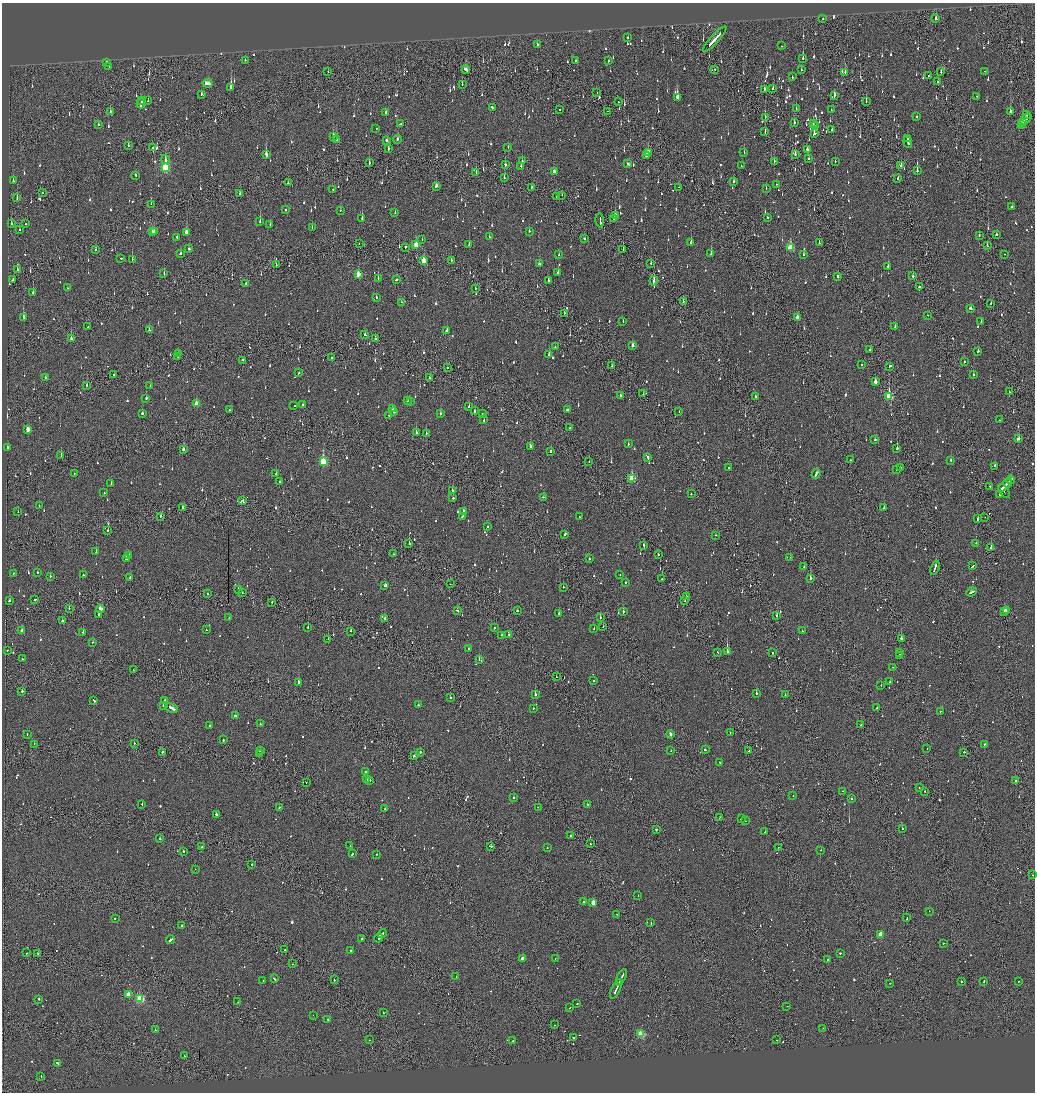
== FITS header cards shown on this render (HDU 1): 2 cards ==
NAXIS1  =                 2065
NAXIS2  =                 2180

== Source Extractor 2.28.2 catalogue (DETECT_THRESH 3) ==
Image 2065 x 2180 px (HDU 1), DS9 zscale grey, zoomed out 1/2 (1 PNG px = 2 x 2 image px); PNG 1037 x 1094 px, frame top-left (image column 1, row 2179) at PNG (2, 3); each listed source drawn as its Kron ellipse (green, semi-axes under 4 px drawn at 4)
Background -0.148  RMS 0.093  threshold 0.278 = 3 sigma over >= 5 px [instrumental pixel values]
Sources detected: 1548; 106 cannot appear on this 1/2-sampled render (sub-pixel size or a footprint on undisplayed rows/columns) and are neither listed nor drawn; of the other 1442, the 500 brightest by FLUX_AUTO listed and drawn (942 fainter detections omitted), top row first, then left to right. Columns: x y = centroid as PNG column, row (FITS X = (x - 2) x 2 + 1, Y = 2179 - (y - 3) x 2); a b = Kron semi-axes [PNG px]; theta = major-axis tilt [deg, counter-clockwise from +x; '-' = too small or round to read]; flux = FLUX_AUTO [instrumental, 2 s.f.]
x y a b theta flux
823 18 2 2 - 72
936 19 3 2 - 150
628 37 2 2 - 68
715 39 16 2 47 650
537 45 2 2 - 49
781 46 2 1 - 65
803 58 3 2 - 130
245 60 2 2 - 280
576 60 2 2 - 60
608 61 2 2 - 50
106 63 2 2 - 200
109 67 2 2 - 49
715 69 2 2 - 140
466 70 4 2 - 180
801 70 3 2 - 58
328 71 2 2 - 50
985 71 2 1 - 75
845 72 3 1 - 100
941 72 2 2 - 53
929 76 3 2 - 92
792 77 2 2 - 55
937 82 2 1 - 71
208 84 5 3 - 190
462 84 3 2 - 49
231 87 4 2 - 490
773 88 2 2 - 62
764 89 3 2 - 100
597 93 2 2 - 60
201 94 3 2 - 57
834 95 3 2 - 210
977 96 2 2 - 69
677 97 4 2 - 580
142 101 2 2 - 72
148 101 2 2 - 58
618 102 2 1 - 62
866 102 3 1 - 110
141 104 5 2 - 320
492 107 3 2 - 82
560 109 2 1 - 260
796 109 2 2 - 57
831 110 2 2 - 70
110 111 2 2 - 82
608 111 2 1 - 88
1010 112 4 2 - 230
386 113 3 2 - 120
1026 115 2 2 - 75
916 116 2 2 - 200
765 117 3 1 - 83
1026 119 7 2 44 220
794 122 2 2 - 57
1023 123 2 1 - 56
98 124 2 2 - 71
401 124 4 2 - 120
813 124 3 2 - 86
816 125 2 2 - 63
1021 125 2 1 - 80
376 128 2 2 - 66
832 130 2 2 - 52
765 131 3 1 - 99
814 133 3 2 - 100
333 136 3 2 - 160
907 138 2 2 - 79
336 139 3 2 - 210
397 139 4 2 - 140
386 140 3 2 - 80
908 142 5 2 - 210
128 146 2 2 - 68
508 147 3 2 - 52
153 148 2 1 - 68
388 149 3 2 - 140
807 149 3 2 - 96
648 152 3 2 - 320
744 153 2 1 - 140
266 154 4 2 - 430
795 154 3 1 - 170
646 156 3 2 - 450
165 159 4 2 - 76
809 159 2 2 - 80
522 161 2 2 - 68
774 161 2 2 - 99
835 161 2 2 - 96
369 163 3 2 - 150
627 164 2 2 - 70
506 165 2 2 - 70
901 165 3 1 - 250
521 166 2 2 - 83
741 166 2 2 - 76
166 168 4 3 - 1600
917 171 4 2 - 460
476 172 2 1 - 110
555 172 4 2 - 120
136 175 2 2 - 180
504 178 2 2 - 110
898 179 3 2 - 77
13 181 3 2 - 88
733 182 2 2 - 170
288 183 2 2 - 59
776 184 2 1 - 160
436 186 3 2 - 150
531 187 3 2 - 53
678 187 2 1 - 170
766 188 2 1 - 49
333 189 2 2 - 59
43 193 2 1 - 50
240 194 3 2 - 71
562 195 2 1 - 94
556 196 3 2 - 61
17 197 3 2 - 100
151 204 2 1 - 81
1012 207 2 2 - 120
285 210 2 2 - 110
340 210 2 2 - 50
395 213 2 2 - 59
615 216 3 2 - 260
767 218 2 2 - 52
362 219 3 2 - 180
614 219 2 2 - 110
600 221 7 1 -83 270
260 222 3 2 - 160
11 224 2 2 - 250
26 224 2 2 - 63
270 224 2 2 - 85
312 228 2 2 - 57
20 230 2 2 - 59
529 231 2 2 - 53
152 232 3 2 - 140
154 232 3 3 - 120
186 233 4 2 - 420
996 234 2 2 - 98
979 235 2 2 - 63
177 237 2 2 - 64
489 237 2 2 - 54
584 238 2 2 - 150
422 239 2 2 - 49
691 242 3 2 - 140
819 243 2 2 - 95
359 244 2 1 - 57
416 245 4 2 - 370
469 245 2 2 - 130
987 246 3 2 - 78
405 247 3 2 - 95
790 248 4 3 - 750
189 249 2 2 - 54
96 250 3 2 - 100
623 250 2 1 - 66
180 253 3 2 - 110
711 254 3 2 - 260
1005 254 2 1 - 89
559 255 2 2 - 76
803 255 2 2 - 110
121 258 2 2 - 78
132 259 2 2 - 220
423 260 3 2 - 290
451 260 3 2 - 92
651 263 3 1 - 210
539 264 2 2 - 130
276 265 2 1 - 93
888 267 2 2 - 210
17 269 3 2 - 58
558 272 2 2 - 120
164 274 3 2 - 140
358 274 3 2 - 310
837 276 3 2 - 85
912 276 2 2 - 160
378 278 2 2 - 290
13 279 3 1 - 62
396 280 3 2 - 71
548 281 2 2 - 51
654 281 5 2 - 220
245 283 2 2 - 320
919 286 2 2 - 1900
67 288 2 2 - 58
475 288 2 2 - 60
33 292 2 2 - 93
376 297 2 2 - 70
401 302 2 2 - 64
683 302 3 1 - 74
991 303 2 1 - 57
971 308 3 2 - 230
564 313 2 2 - 140
927 315 2 1 - 130
23 317 3 2 - 240
797 317 3 2 - 150
623 322 2 2 - 49
981 322 2 2 - 52
88 327 2 2 - 89
895 327 3 2 - 100
149 330 2 2 - 120
447 330 2 2 - 160
365 335 2 2 - 67
71 338 3 2 - 380
376 339 3 2 - 110
632 345 3 2 - 87
555 347 2 2 - 66
870 350 2 2 - 54
978 351 2 2 - 100
178 353 2 1 - 140
549 354 2 2 - 130
178 357 2 2 - 71
332 357 2 2 - 190
243 360 2 2 - 73
964 362 2 2 - 90
862 364 2 2 - 69
612 366 3 2 - 65
890 366 3 2 - 69
447 367 2 1 - 69
299 373 3 2 - 61
114 374 2 2 - 67
973 375 2 2 - 94
45 377 2 2 - 67
429 377 2 2 - 49
875 381 3 2 - 140
87 385 2 2 - 90
150 386 2 2 - 51
1009 392 2 2 - 59
643 394 2 1 - 74
620 395 2 2 - 100
889 396 4 3 - 920
755 397 3 2 - 190
146 398 2 2 - 220
407 401 2 2 - 360
411 402 2 2 - 75
196 404 3 2 - 190
303 405 2 2 - 51
294 406 2 1 - 78
469 406 2 2 - 60
392 409 2 2 - 120
229 410 2 2 - 150
567 410 2 2 - 65
475 411 2 2 - 400
394 412 2 2 - 94
679 412 2 1 - 62
142 413 2 2 - 360
440 414 3 2 - 66
482 414 2 2 - 63
389 415 3 2 - 200
484 420 3 2 - 62
999 420 2 2 - 110
570 428 2 1 - 79
28 429 3 2 - 210
416 433 2 2 - 340
426 433 2 1 - 71
875 439 2 2 - 68
1018 439 3 2 - 120
628 444 2 2 - 68
530 446 2 2 - 170
7 447 2 2 - 87
184 449 3 2 - 140
897 449 2 2 - 520
551 451 2 2 - 210
61 455 2 2 - 58
648 458 3 2 - 120
851 460 2 1 - 130
951 460 2 2 - 49
323 461 4 3 - 1200
589 461 2 2 - 84
994 466 3 2 - 140
728 467 2 1 - 66
900 468 2 2 - 83
896 469 2 2 - 230
74 474 3 1 - 57
276 474 2 2 - 98
816 474 5 2 - 180
632 479 4 3 - 850
1010 480 4 2 - 170
280 481 2 2 - 130
1008 483 4 2 - 230
111 484 3 2 - 53
1005 485 8 1 40 340
990 486 2 2 - 50
452 491 2 2 - 150
1004 491 8 4 -56 85
104 493 2 2 - 65
691 494 2 2 - 95
1000 494 2 2 - 57
543 497 2 2 - 64
453 498 2 2 - 120
243 501 3 2 - 220
39 506 2 2 - 57
182 507 2 2 - 130
884 508 2 2 - 69
464 511 3 2 - 110
18 512 2 2 - 58
161 516 2 2 - 140
462 516 2 2 - 75
580 517 2 2 - 68
985 517 2 1 - 110
978 519 3 2 - 76
487 527 2 2 - 64
107 531 2 2 - 120
565 534 3 2 - 85
715 535 2 2 - 160
409 543 2 2 - 310
976 543 2 1 - 53
644 545 4 2 - 140
991 548 2 2 - 71
96 552 2 1 - 66
393 554 2 1 - 50
129 555 2 2 - 75
658 555 2 2 - 87
790 557 2 1 - 62
126 559 3 2 - 230
589 559 2 2 - 69
973 566 3 1 - 230
804 567 2 2 - 75
935 568 7 2 69 270
37 572 2 2 - 79
13 573 2 2 - 55
83 575 2 2 - 100
620 575 2 2 - 53
50 576 2 2 - 51
130 578 2 2 - 110
810 578 3 1 - 1500
661 579 2 1 - 140
625 583 2 2 - 92
450 584 2 1 - 74
385 585 2 2 - 1500
563 587 2 2 - 59
238 590 2 2 - 230
971 592 5 2 - 180
207 593 2 1 - 170
242 593 2 1 - 65
686 596 2 2 - 70
35 599 2 2 - 57
9 601 3 2 - 100
685 601 2 1 - 58
272 602 2 2 - 61
69 608 2 2 - 71
100 609 4 2 - 450
1006 610 3 2 - 110
457 611 2 2 - 97
517 611 2 2 - 56
1004 611 2 1 - 380
623 612 2 2 - 150
559 613 2 2 - 190
99 614 2 2 - 130
777 616 2 2 - 200
229 618 3 2 - 59
600 618 2 1 - 180
384 619 3 2 - 190
62 621 2 2 - 120
603 626 2 1 - 55
308 627 2 1 - 58
494 628 2 2 - 60
594 628 2 2 - 59
206 630 2 2 - 87
22 631 3 2 - 120
351 631 2 2 - 100
802 631 2 2 - 51
83 632 2 2 - 180
502 635 2 2 - 68
508 635 2 2 - 88
328 639 2 1 - 96
901 639 3 1 - 960
93 642 2 1 - 160
468 649 2 2 - 75
7 650 2 1 - 67
717 652 3 1 - 71
727 652 2 2 - 4200
900 652 2 1 - 98
772 653 2 1 - 160
899 655 2 1 - 740
22 659 2 2 - 74
480 660 3 2 - 290
892 667 2 1 - 66
133 670 2 1 - 58
556 677 2 1 - 59
594 680 2 2 - 51
298 682 2 2 - 690
890 682 3 2 - 120
881 685 2 2 - 160
22 691 2 2 - 59
756 693 2 2 - 270
535 695 2 2 - 630
785 695 2 2 - 87
450 698 2 2 - 430
94 700 3 2 - 94
164 701 3 2 - 74
418 705 2 2 - 130
163 706 2 2 - 72
877 707 2 2 - 57
172 708 6 2 -28 280
533 708 2 2 - 65
940 711 2 2 - 71
235 716 2 2 - 100
260 724 2 2 - 180
861 725 2 1 - 60
210 726 2 2 - 95
730 732 2 2 - 78
27 734 2 2 - 54
670 734 3 2 - 120
223 740 2 2 - 74
134 743 2 2 - 59
34 744 2 1 - 62
985 744 2 2 - 57
927 748 2 1 - 75
705 750 2 2 - 110
260 751 2 2 - 74
671 751 2 2 - 91
749 751 2 2 - 55
162 752 2 2 - 150
420 752 2 2 - 190
964 752 2 2 - 190
259 754 2 2 - 110
414 756 3 2 - 77
719 762 2 2 - 95
365 772 2 2 - 73
367 780 2 1 - 200
370 780 2 2 - 52
1016 781 2 2 - 69
306 782 2 1 - 52
919 787 2 1 - 59
843 791 2 2 - 53
924 791 2 1 - 100
793 796 2 2 - 73
514 798 2 2 - 180
851 798 2 2 - 140
142 804 2 2 - 120
587 804 2 2 - 61
279 807 2 2 - 51
538 807 2 2 - 87
385 809 2 2 - 140
216 814 2 2 - 280
720 817 2 1 - 57
741 819 2 1 - 100
745 821 2 2 - 230
902 828 2 2 - 120
656 829 2 2 - 130
765 832 2 2 - 59
571 836 2 2 - 350
160 839 2 2 - 140
590 844 2 1 - 54
350 846 2 1 - 180
491 846 3 2 - 120
202 847 2 2 - 83
778 847 2 1 - 110
547 848 2 2 - 60
821 850 2 2 - 52
183 851 2 2 - 170
352 854 3 2 - 60
377 854 2 1 - 57
252 864 2 2 - 150
195 869 2 1 - 220
1033 875 2 2 - 74
638 896 2 1 - 87
584 901 2 2 - 84
593 902 3 2 - 210
929 911 2 2 - 49
617 914 2 1 - 54
115 918 2 2 - 52
907 918 3 1 - 100
651 923 2 2 - 110
181 926 3 2 - 110
382 934 5 2 - 210
881 935 3 3 - 450
379 938 4 1 - 220
362 939 2 2 - 160
171 940 4 2 - 130
943 943 2 1 - 64
284 950 2 1 - 85
350 951 2 2 - 61
27 953 3 1 - 82
38 953 2 2 - 82
840 953 2 2 - 190
522 958 2 2 - 2500
555 958 2 1 - 54
828 959 2 2 - 210
292 964 2 1 - 60
456 977 2 2 - 110
622 977 8 2 62 420
274 979 3 2 - 100
263 980 2 1 - 73
334 980 2 2 - 110
984 981 3 2 - 120
1018 981 2 1 - 71
619 982 2 2 - 130
961 982 2 2 - 54
890 983 2 1 - 64
616 989 10 2 66 560
128 995 3 2 - 290
39 999 2 2 - 370
140 999 3 3 - 1300
238 1002 2 1 - 67
577 1004 2 2 - 66
787 1006 2 1 - 67
569 1008 3 2 - 82
384 1013 2 1 - 51
313 1015 2 1 - 140
328 1019 2 2 - 92
554 1025 2 1 - 56
823 1028 2 2 - 59
155 1030 2 2 - 180
641 1034 3 3 - 810
573 1038 3 2 - 330
369 1040 2 2 - 76
776 1040 2 2 - 98
513 1041 2 2 - 52
184 1056 3 2 - 90
58 1063 4 2 - 150
41 1076 2 2 - 87
At the frame edge (FLAGS 8, measured only in part): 1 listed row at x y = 1033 875
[942 fainter detections neither listed nor drawn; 106 sub-pixel or undisplayed-footprint detections neither listed nor drawn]